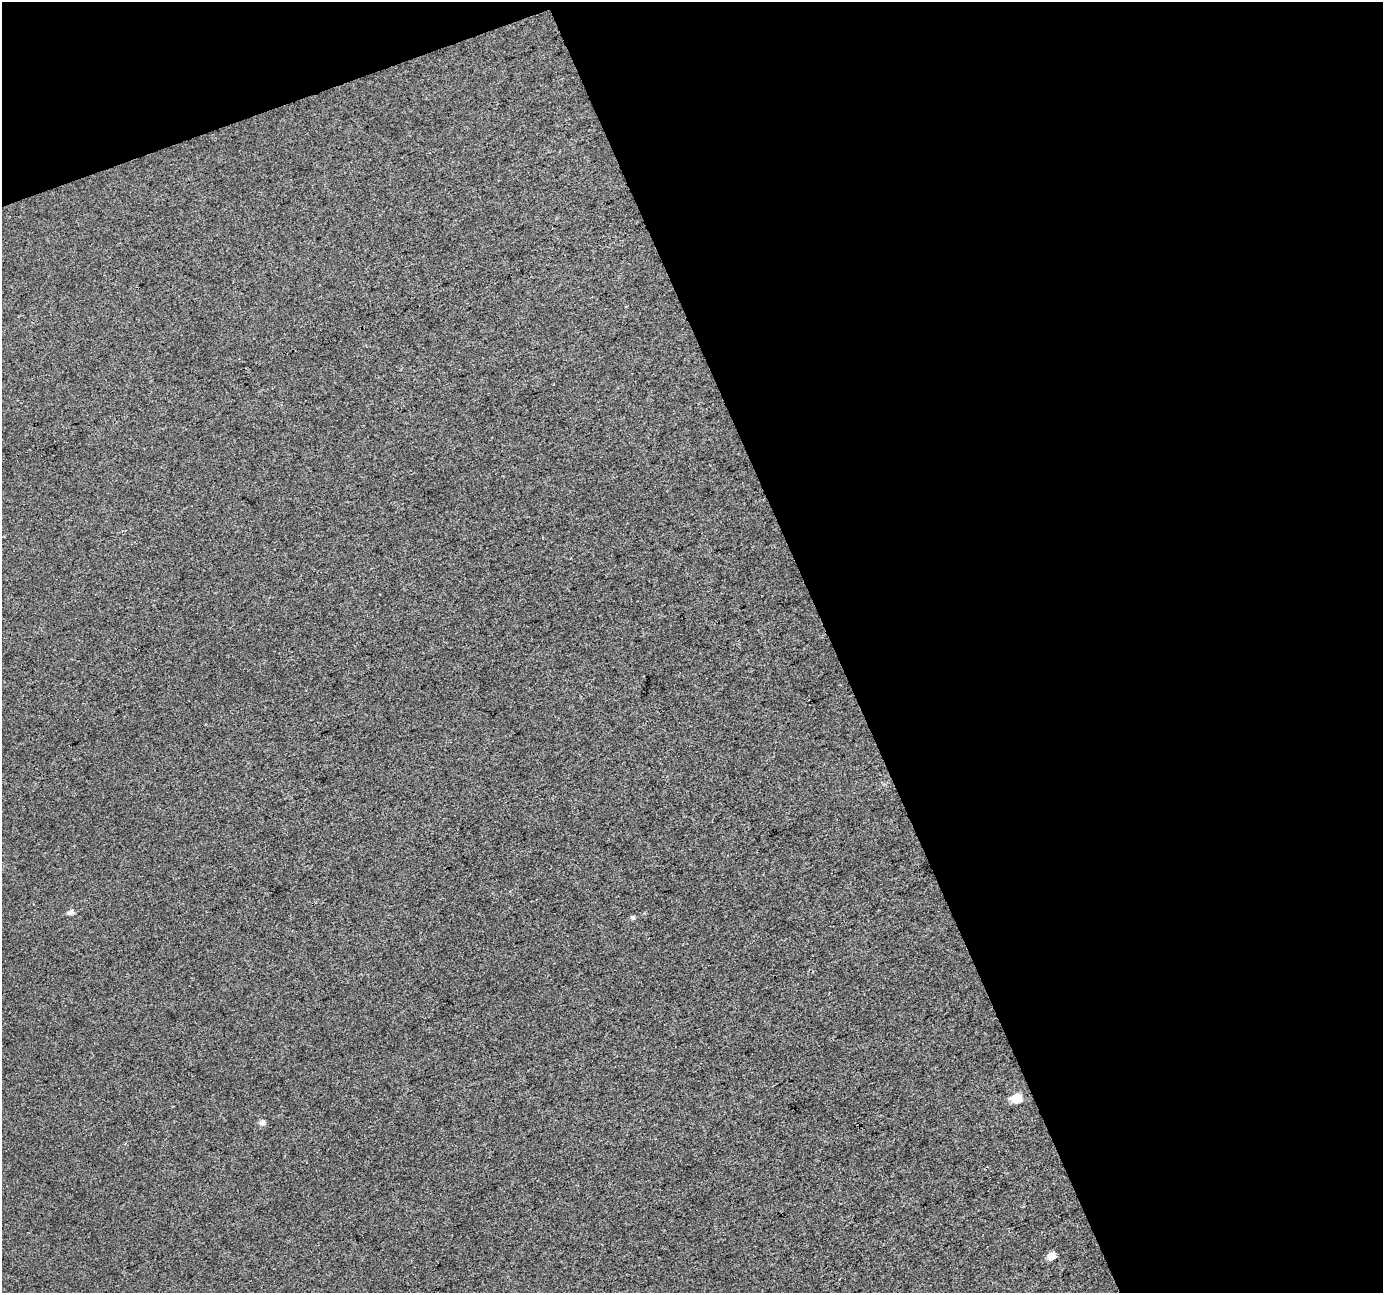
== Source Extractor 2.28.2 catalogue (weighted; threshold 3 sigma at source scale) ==
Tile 2 of 2 x 2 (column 2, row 1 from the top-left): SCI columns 1381-2761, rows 1340-2630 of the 2764 x 2696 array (HDU 1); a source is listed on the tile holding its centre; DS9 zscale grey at full resolution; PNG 1385 x 1295 px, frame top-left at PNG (2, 2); no overlay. Shown black and unused: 43% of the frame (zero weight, under 3 of 4 exposures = <1% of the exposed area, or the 3 px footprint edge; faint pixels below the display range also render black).
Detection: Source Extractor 2.28.2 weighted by HDU 2 'WHT'; one run over the whole footprint, this tile lists its part. Background 0.0154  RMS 0.011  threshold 0.05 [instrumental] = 3 sigma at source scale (4.5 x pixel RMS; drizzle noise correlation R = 1.50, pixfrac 1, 0.0396/0.0396 arcsec/px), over >= 5 px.
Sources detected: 5; all 5 listed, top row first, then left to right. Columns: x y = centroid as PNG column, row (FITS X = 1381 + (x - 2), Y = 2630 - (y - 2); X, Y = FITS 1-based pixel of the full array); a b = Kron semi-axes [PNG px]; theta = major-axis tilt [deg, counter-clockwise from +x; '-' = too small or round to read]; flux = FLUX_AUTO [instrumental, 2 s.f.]
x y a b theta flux
70 912 6 5 - 5.5
632 917 6 5 - 1.9
1016 1098 6 6 - 37
262 1122 6 5 - 4.5
1051 1256 6 5 - 11